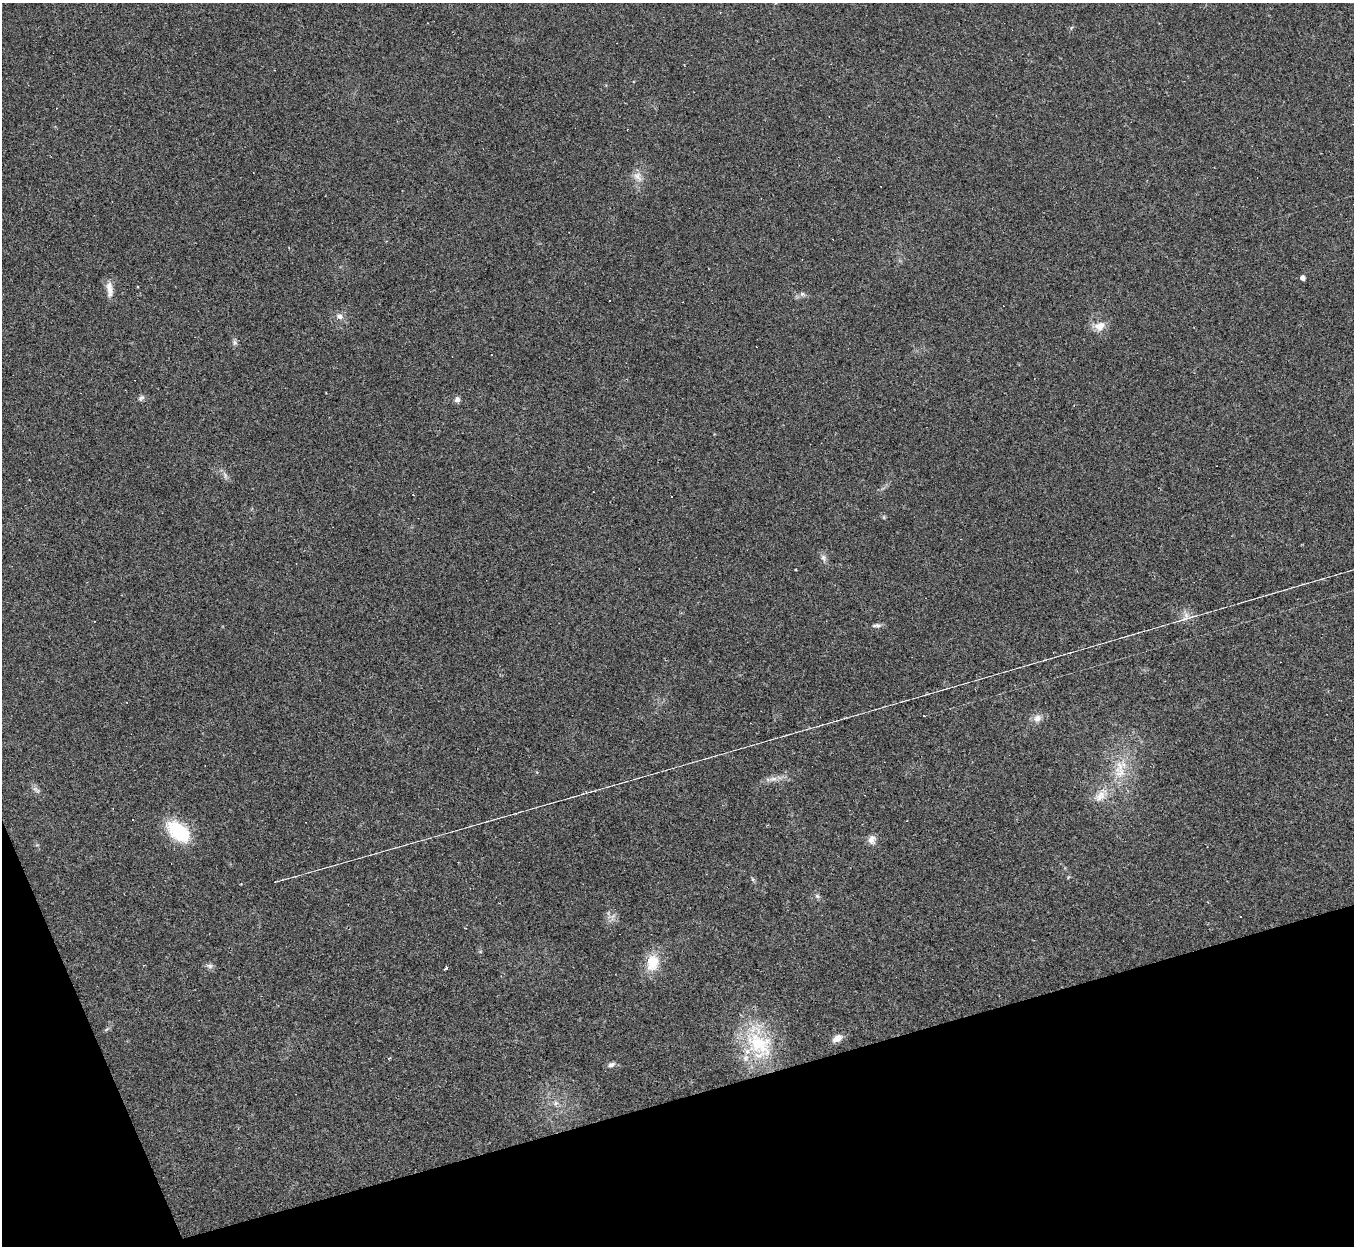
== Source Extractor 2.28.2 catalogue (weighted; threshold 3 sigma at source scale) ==
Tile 14 of 4 x 4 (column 2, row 4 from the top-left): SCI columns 1353-2704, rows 271-1514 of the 5407 x 5390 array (HDU 1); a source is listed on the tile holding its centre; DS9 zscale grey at full resolution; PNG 1356 x 1248 px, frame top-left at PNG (2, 3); no overlay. Shown black and unused: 14% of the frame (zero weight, under 2 of 3 exposures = <1% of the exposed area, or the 3 px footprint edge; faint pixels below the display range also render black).
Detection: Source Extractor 2.28.2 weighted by HDU 2 'WHT'; one run over the whole footprint, this tile lists its part. Background 0.0571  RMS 0.0059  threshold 0.0264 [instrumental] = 3 sigma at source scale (4.5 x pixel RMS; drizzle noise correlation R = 1.50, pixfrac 1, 0.05/0.05 arcsec/px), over >= 5 px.
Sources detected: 49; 1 too faint to see at this stretch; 17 cosmic-ray / hot-pixel residue — not listed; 1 inside a brighter listed object's ellipse — not listed separately; the other 30 listed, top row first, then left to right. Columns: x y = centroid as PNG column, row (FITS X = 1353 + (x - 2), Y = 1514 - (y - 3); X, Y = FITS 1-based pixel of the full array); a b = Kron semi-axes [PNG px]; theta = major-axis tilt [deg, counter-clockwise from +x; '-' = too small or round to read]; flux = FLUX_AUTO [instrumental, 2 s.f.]
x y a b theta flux
637 176 13 10 -50 4.4
1303 278 5 4 - 2.3
109 289 21 7 -82 5.3
802 294 8 6 -15 1.6
339 316 8 6 -51 2.9
1100 326 15 11 21 6
235 342 7 6 - 1.5
141 398 9 6 36 1.6
457 399 7 6 - 2.2
225 475 10 5 -66 2
884 517 6 4 73 0.67
823 558 10 6 -61 2.2
795 569 3 2 - 0.49
1186 617 26 11 22 5.6
876 625 14 5 4 1.9
1037 718 11 9 36 3.8
1120 772 17 15 -42 11
773 779 12 6 15 3.1
36 789 12 5 -35 1.8
1100 796 20 12 48 7.9
178 831 30 17 -39 29
872 840 13 9 88 3.4
817 896 7 5 -45 1.3
652 962 20 14 78 15
210 966 9 6 -15 1.8
446 968 3 3 - 130
837 1038 11 7 32 4.8
759 1044 46 30 -34 42
611 1065 10 6 22 2
555 1103 8 6 21 1.9